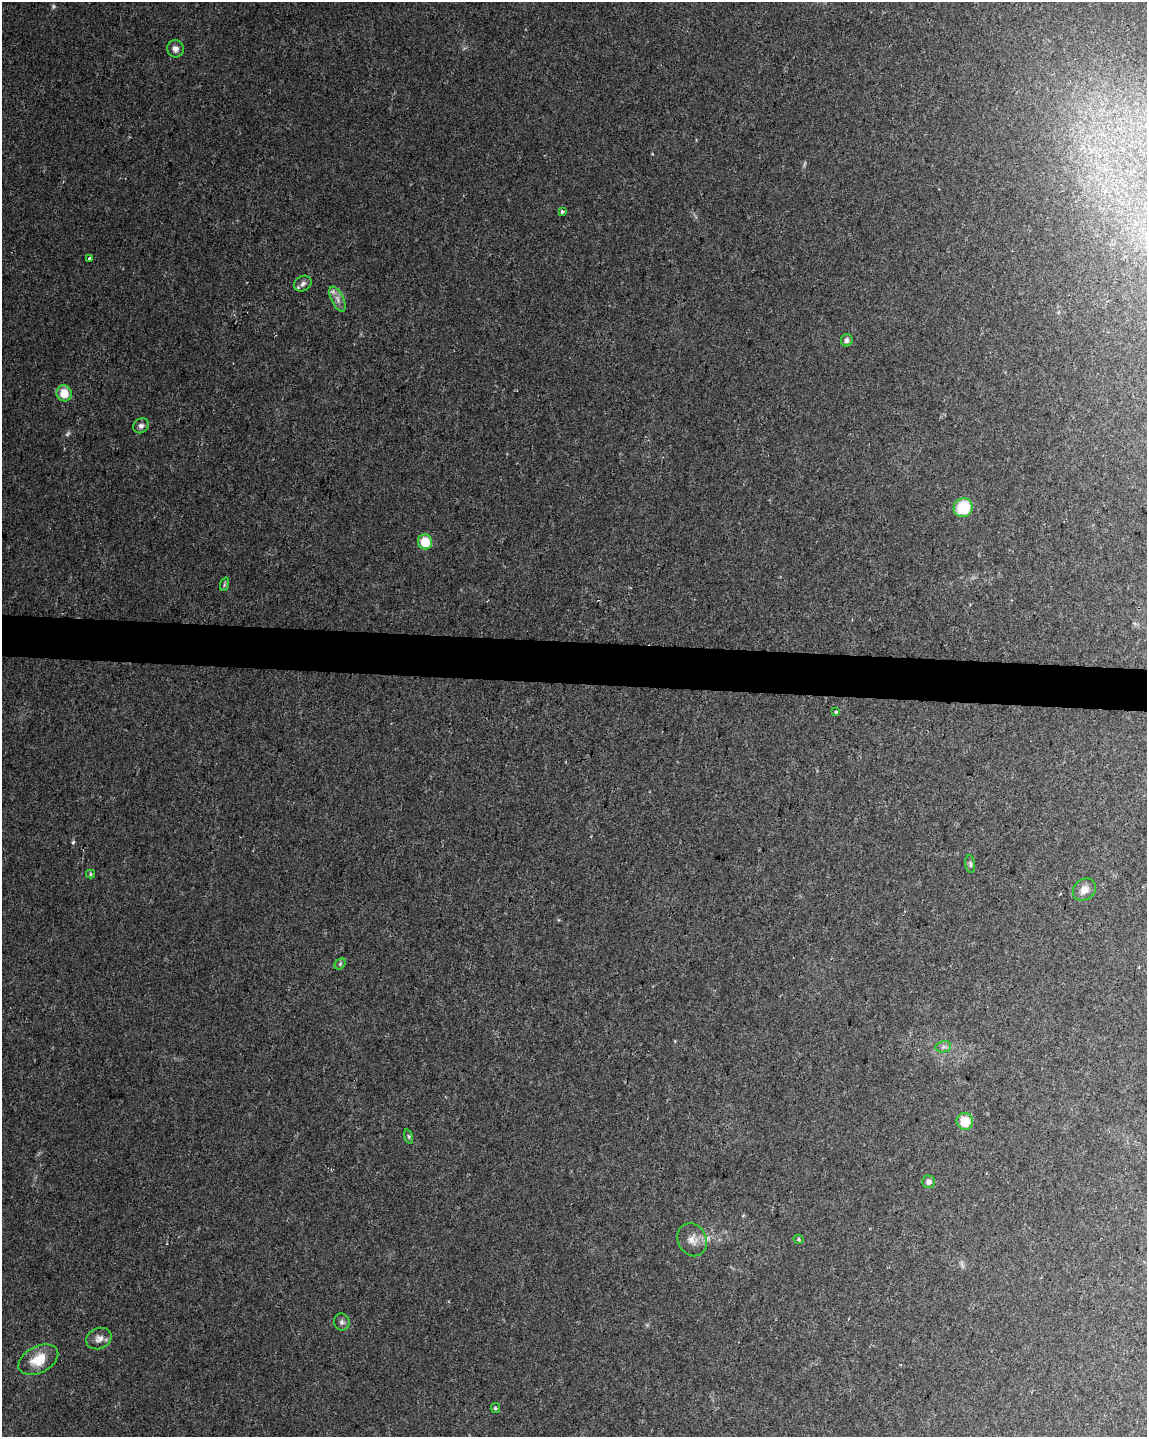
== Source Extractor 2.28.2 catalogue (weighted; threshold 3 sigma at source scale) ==
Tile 6 of 4 x 3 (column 2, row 2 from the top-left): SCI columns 1146-2290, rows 1663-3097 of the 4587 x 4817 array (HDU 1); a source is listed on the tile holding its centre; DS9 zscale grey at full resolution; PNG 1149 x 1439 px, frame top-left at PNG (2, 2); each listed source drawn as its Kron ellipse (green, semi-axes under 4 px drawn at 4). Shown black and unused: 3% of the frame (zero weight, under 2 of 3 exposures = <1% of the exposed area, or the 3 px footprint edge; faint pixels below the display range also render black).
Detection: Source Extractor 2.28.2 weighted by HDU 2 'WHT'; one run over the whole footprint, this tile lists its part. Background 0.0309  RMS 0.0044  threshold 0.0199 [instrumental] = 3 sigma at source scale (4.5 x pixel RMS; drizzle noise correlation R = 1.50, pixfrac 1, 0.0396/0.0396 arcsec/px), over >= 5 px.
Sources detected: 30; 3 too faint to see at this stretch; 1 cosmic-ray / hot-pixel residue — neither listed nor drawn; the other 26 listed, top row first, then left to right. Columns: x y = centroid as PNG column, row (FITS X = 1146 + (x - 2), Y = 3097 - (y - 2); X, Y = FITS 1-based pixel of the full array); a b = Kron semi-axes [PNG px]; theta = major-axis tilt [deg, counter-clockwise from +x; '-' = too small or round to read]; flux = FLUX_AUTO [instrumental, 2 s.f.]
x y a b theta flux
175 49 9 8 - 2
562 212 3 3 - 1.5
90 259 3 3 - 3.7
303 284 9 7 32 1.7
337 299 13 6 -63 2.6
847 340 6 6 - 1.5
64 393 8 7 - 7.8
141 426 8 7 - 1.6
963 508 9 9 - 17
425 542 7 7 - 10
225 584 7 4 70 0.7
836 712 3 3 - 1.1
970 864 9 5 -82 1.1
91 874 4 4 - 0.59
1084 890 12 10 38 3.3
340 964 6 4 45 0.74
943 1047 8 5 10 1.2
965 1121 8 8 - 9.2
409 1136 7 3 -71 0.6
929 1182 6 6 - 1.7
799 1239 5 4 - 0.61
692 1240 17 14 -62 4.7
342 1322 8 7 - 1.4
99 1338 13 10 24 2.8
38 1360 21 13 27 9.3
495 1408 5 4 - 0.55